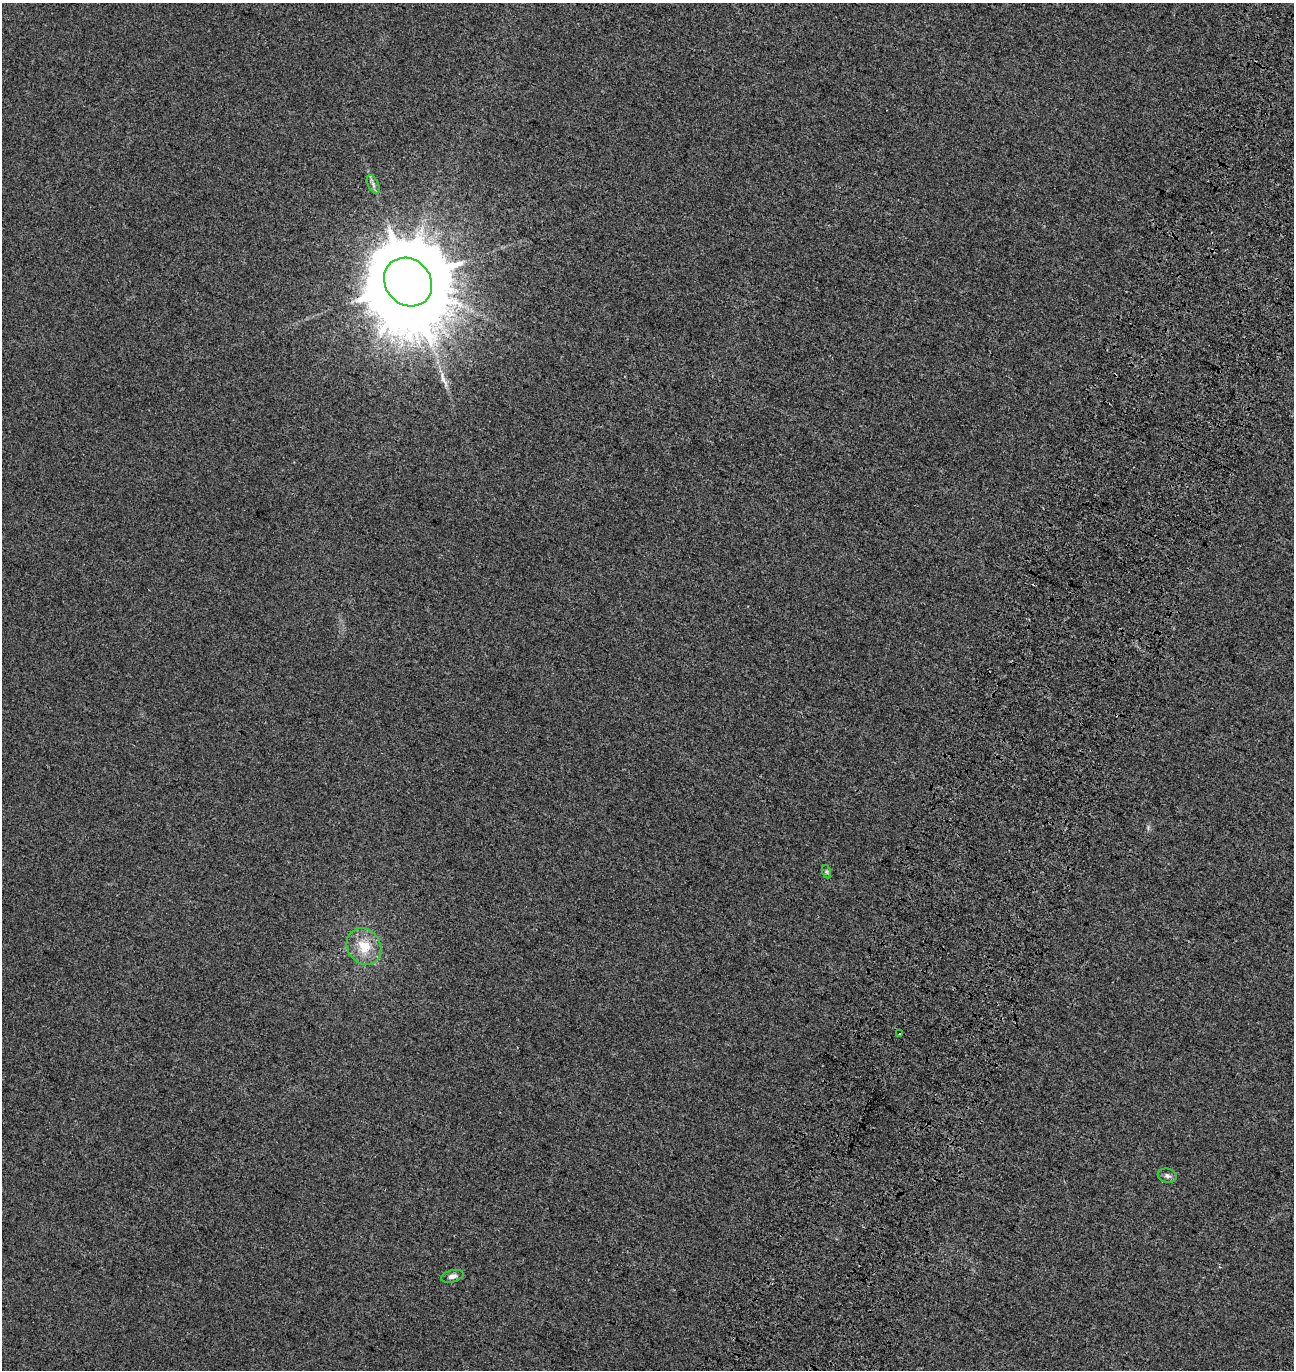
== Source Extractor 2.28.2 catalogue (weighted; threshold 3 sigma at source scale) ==
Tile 10 of 4 x 4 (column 2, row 3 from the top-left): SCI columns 1619-2910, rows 1514-2881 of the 5884 x 5755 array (HDU 1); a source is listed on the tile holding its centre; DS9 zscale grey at full resolution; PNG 1296 x 1372 px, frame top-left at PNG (2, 3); each listed source drawn as its Kron ellipse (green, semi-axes under 4 px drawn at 4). Shown black and unused: <1% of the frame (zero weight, under 3 of 4 exposures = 9% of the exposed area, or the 3 px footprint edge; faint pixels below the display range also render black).
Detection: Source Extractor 2.28.2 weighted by HDU 2 'WHT'; one run over the whole footprint, this tile lists its part. Background 8.24e-04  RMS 0.0037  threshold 0.0166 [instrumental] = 3 sigma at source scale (4.5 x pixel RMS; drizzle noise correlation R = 1.50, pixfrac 1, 0.0396/0.0396 arcsec/px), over >= 5 px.
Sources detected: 7; all 7 listed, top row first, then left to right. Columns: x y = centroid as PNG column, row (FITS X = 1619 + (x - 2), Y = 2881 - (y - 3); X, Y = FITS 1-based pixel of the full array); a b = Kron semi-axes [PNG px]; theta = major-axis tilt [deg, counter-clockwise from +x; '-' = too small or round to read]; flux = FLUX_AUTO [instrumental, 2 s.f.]
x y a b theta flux
373 184 10 5 -64 1.1
408 282 26 22 -48 7700
827 872 7 4 -71 0.58
364 946 19 16 -54 8.3
899 1034 3 3 - 1.8
1167 1176 9 7 -13 1.3
452 1276 12 6 15 1.5
Overlapping masked pixels (flux is a lower limit): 1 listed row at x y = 408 282